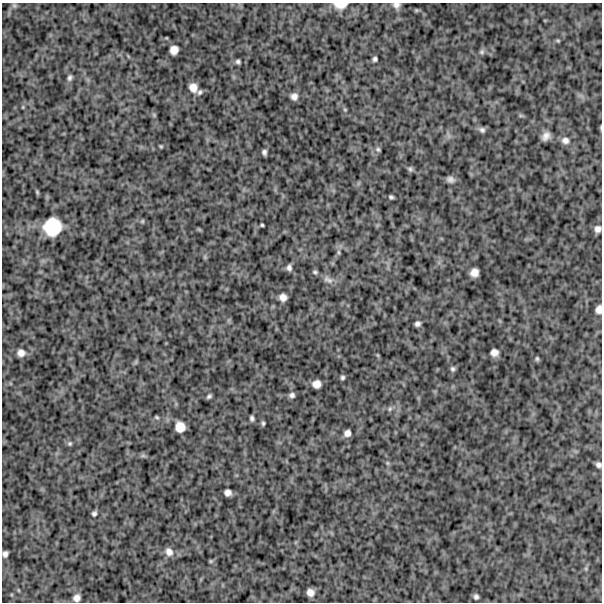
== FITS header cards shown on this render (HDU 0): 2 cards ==
NAXIS1  =                  600
NAXIS2  =                  600

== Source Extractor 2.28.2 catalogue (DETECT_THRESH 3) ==
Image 600 x 600 px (HDU 0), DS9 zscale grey, 1 PNG px = 1 image px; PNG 604 x 604 px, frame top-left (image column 1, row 600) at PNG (2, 3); no overlay
Background 880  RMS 260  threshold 790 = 3 sigma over >= 5 px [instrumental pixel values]
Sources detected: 66; all 66 listed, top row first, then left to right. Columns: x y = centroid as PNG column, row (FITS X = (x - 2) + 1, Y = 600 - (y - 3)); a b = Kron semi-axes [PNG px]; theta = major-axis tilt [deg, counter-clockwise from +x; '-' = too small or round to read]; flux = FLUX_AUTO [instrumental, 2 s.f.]
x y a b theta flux
340 5 16 8 2 170000
396 5 8 7 - 77000
14 6 8 5 -49 35000
416 10 6 5 - 21000
558 41 5 4 - 20000
174 50 8 7 - 140000
482 52 7 7 - 40000
375 59 4 4 - 41000
238 61 6 5 - 39000
70 78 8 6 70 49000
193 87 8 7 - 140000
200 92 7 5 58 40000
294 96 7 7 - 89000
23 107 5 3 - 16000
345 110 5 5 - 21000
154 115 6 4 -46 23000
521 116 7 4 -18 26000
601 127 6 3 -90 16000
482 130 9 7 -27 56000
546 136 8 6 54 100000
565 140 10 9 - 100000
161 146 4 3 - 21000
378 149 6 5 - 32000
264 152 5 4 - 48000
410 169 7 6 - 38000
450 179 9 7 -20 71000
37 192 6 4 -76 25000
391 197 4 3 - 33000
142 221 6 4 46 23000
262 225 3 3 - 23000
52 227 17 16 - 700000
598 229 8 7 - 82000
338 252 7 4 -89 35000
289 268 7 6 - 59000
315 272 6 5 - 31000
474 272 7 7 - 140000
328 280 15 8 -30 100000
283 297 7 6 - 110000
599 309 8 6 83 100000
417 324 5 5 - 57000
494 352 7 6 - 100000
21 353 10 9 - 110000
537 359 6 5 - 30000
453 369 7 6 - 41000
342 377 5 4 - 36000
316 384 7 7 - 130000
292 395 7 6 - 56000
209 396 5 3 - 36000
390 409 8 5 69 39000
157 417 6 4 -22 24000
252 418 5 4 - 43000
263 423 5 3 - 30000
180 427 9 8 - 210000
347 433 6 6 - 85000
70 443 6 6 - 34000
143 456 7 4 0 34000
387 463 6 4 -89 27000
598 465 5 5 - 55000
228 492 6 6 - 85000
94 513 6 5 - 43000
169 552 11 9 -56 110000
5 554 6 5 - 59000
211 561 5 5 - 21000
310 592 7 6 - 110000
476 597 6 5 - 47000
77 598 7 7 - 95000
At the frame edge (FLAGS 8, measured only in part): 6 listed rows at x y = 340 5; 396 5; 601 127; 598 229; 599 309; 598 465